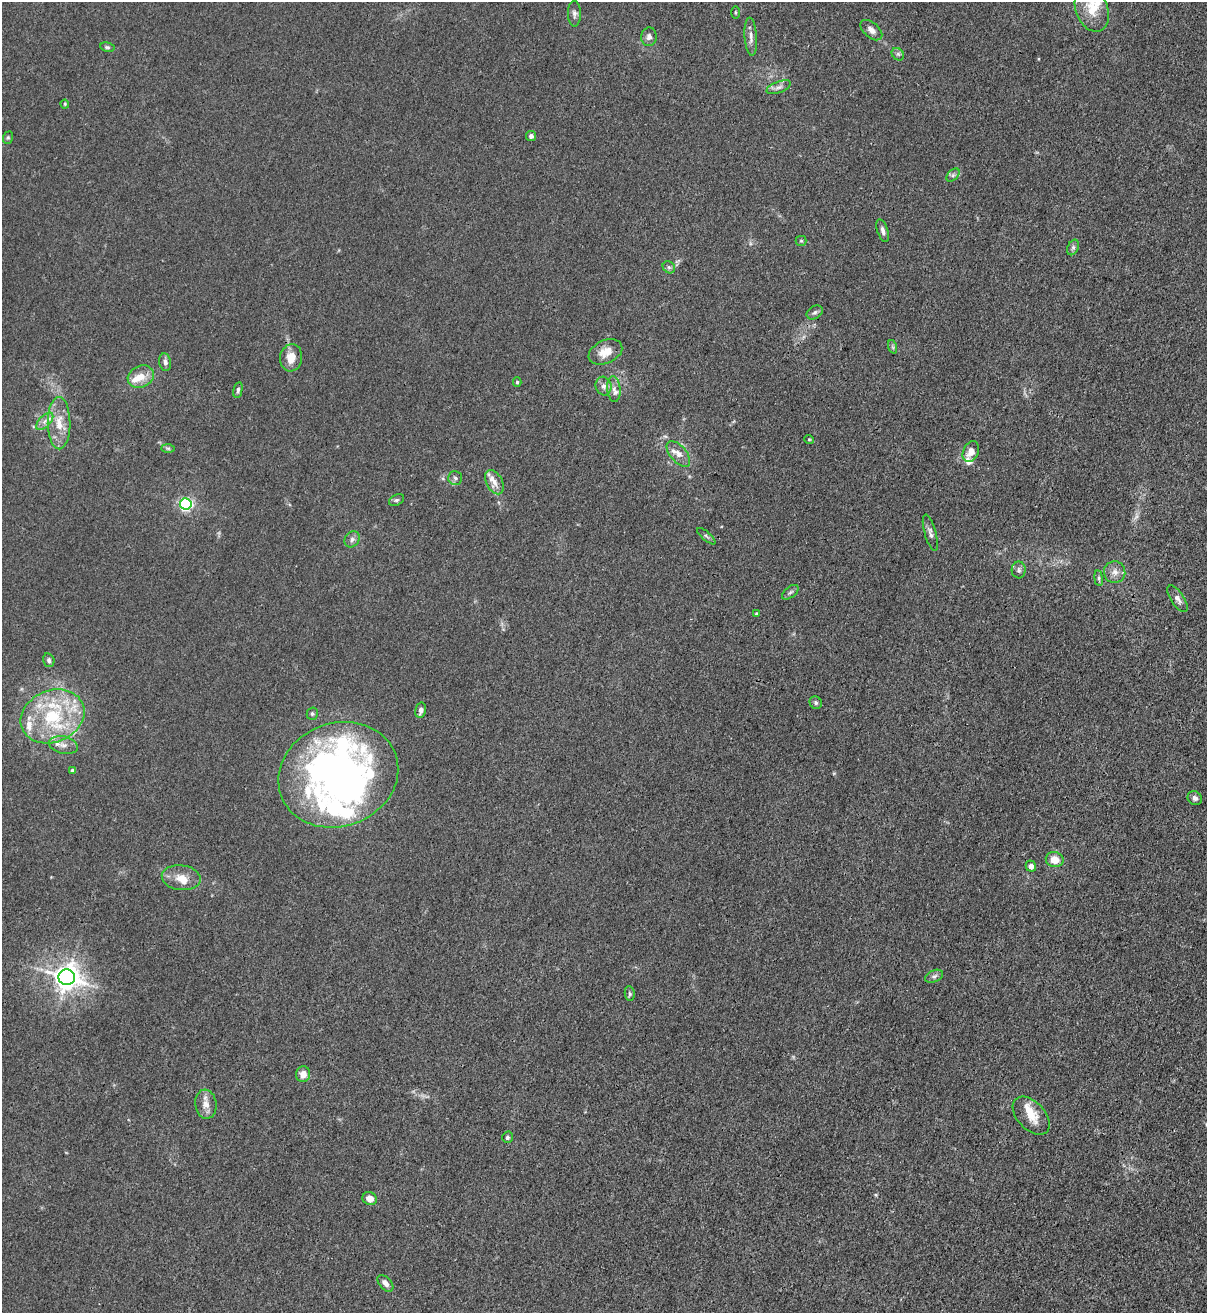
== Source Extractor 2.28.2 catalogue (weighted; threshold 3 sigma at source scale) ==
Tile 6 of 4 x 4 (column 2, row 2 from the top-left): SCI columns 1429-2633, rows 2657-3967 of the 5387 x 5310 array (HDU 1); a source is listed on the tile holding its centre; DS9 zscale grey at full resolution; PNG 1209 x 1315 px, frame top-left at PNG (2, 2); each listed source drawn as its Kron ellipse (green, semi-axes under 4 px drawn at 4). Shown black and unused: <1% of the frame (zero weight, under 3 of 4 exposures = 7% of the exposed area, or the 3 px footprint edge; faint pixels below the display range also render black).
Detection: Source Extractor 2.28.2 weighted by HDU 2 'WHT'; one run over the whole footprint, this tile lists its part. Background 0.0294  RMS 0.0029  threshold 0.0133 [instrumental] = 3 sigma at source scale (4.5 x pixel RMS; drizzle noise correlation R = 1.50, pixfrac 1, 0.05/0.05 arcsec/px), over >= 5 px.
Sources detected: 81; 1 too faint to see at this stretch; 2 inside a brighter object's white glare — neither listed nor drawn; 11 inside a brighter listed object's ellipse — not listed separately; the other 67 listed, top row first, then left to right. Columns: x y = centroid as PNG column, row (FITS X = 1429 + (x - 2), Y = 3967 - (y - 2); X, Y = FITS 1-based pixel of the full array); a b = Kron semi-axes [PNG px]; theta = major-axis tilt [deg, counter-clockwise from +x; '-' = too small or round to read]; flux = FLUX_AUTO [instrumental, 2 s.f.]
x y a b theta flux
1092 9 23 16 -67 7.4
735 12 6 3 -90 0.33
574 14 13 6 -89 1.1
871 30 13 7 -41 1.8
649 37 9 7 85 1.3
751 37 19 6 -86 1.8
107 47 7 4 -10 0.54
898 54 7 5 -45 0.69
779 87 13 5 21 1.2
65 104 4 4 - 0.33
531 136 5 5 - 0.8
8 138 6 5 - 0.43
953 175 8 5 45 0.76
883 231 12 5 -72 1.1
801 241 5 5 - 0.4
1073 247 8 5 63 0.79
669 267 7 5 -43 0.65
815 312 9 6 32 0.75
893 347 7 4 -71 0.52
605 352 17 11 24 4.1
291 358 14 11 81 4.1
165 362 9 6 -81 1.1
141 377 13 10 25 4.1
517 382 4 4 - 0.5
604 386 9 8 - 1.5
614 389 13 6 -84 1.8
238 390 8 4 79 0.73
45 421 11 5 45 1.5
59 423 26 11 -89 5.8
809 439 5 3 - 0.25
168 448 7 4 -1 0.51
971 452 11 7 66 2.6
678 454 15 8 -50 2.5
455 478 7 7 - 0.87
494 482 13 8 -62 2.1
396 500 8 5 25 0.64
186 504 6 5 - 62
930 533 19 5 -74 1.3
706 536 11 4 -40 0.54
352 539 9 7 56 1
1019 570 8 7 - 0.97
1115 572 11 10 - 2.1
1099 578 8 4 -82 0.66
790 592 10 5 38 0.77
1178 599 15 6 -56 1.4
756 613 4 3 - 0.31
49 660 7 5 -73 0.75
816 703 6 6 - 0.67
421 710 8 5 78 1.1
312 714 6 5 - 0.55
52 716 33 26 23 24
63 745 15 8 -13 2.1
73 770 4 4 - 1
338 775 61 51 20 150
1195 798 7 6 - 0.92
1055 860 9 7 -12 3.8
1031 866 5 5 - 1.3
181 878 19 12 -7 4.1
934 976 9 6 22 0.88
67 977 8 8 - 340
630 994 7 5 -84 0.56
303 1074 8 7 - 2.3
206 1104 14 10 -83 2.5
1031 1116 22 13 -47 5.1
508 1137 5 5 - 0.61
370 1199 7 6 - 2.4
385 1283 10 6 -48 1.5
Overlapping masked pixels (flux is a lower limit): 1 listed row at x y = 605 352